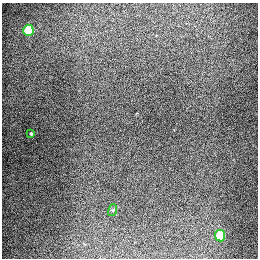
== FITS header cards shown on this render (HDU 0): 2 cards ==
NAXIS1  =                  256
NAXIS2  =                  256

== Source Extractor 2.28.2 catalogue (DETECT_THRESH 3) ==
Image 256 x 256 px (HDU 0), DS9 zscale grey, 1 PNG px = 1 image px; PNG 260 x 260 px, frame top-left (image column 1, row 256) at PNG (2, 3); each listed source drawn as its Kron ellipse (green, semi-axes under 4 px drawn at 4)
Background 1320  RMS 27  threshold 82.5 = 3 sigma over >= 5 px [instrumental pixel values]
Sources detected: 4; all 4 listed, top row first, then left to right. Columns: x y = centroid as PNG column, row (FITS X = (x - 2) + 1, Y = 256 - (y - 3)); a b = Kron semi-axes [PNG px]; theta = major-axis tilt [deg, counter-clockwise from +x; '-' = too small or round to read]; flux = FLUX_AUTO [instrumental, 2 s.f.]
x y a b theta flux
28 30 5 5 - 91000
31 134 3 3 - 2100
113 210 6 4 72 2500
220 236 5 5 - 68000